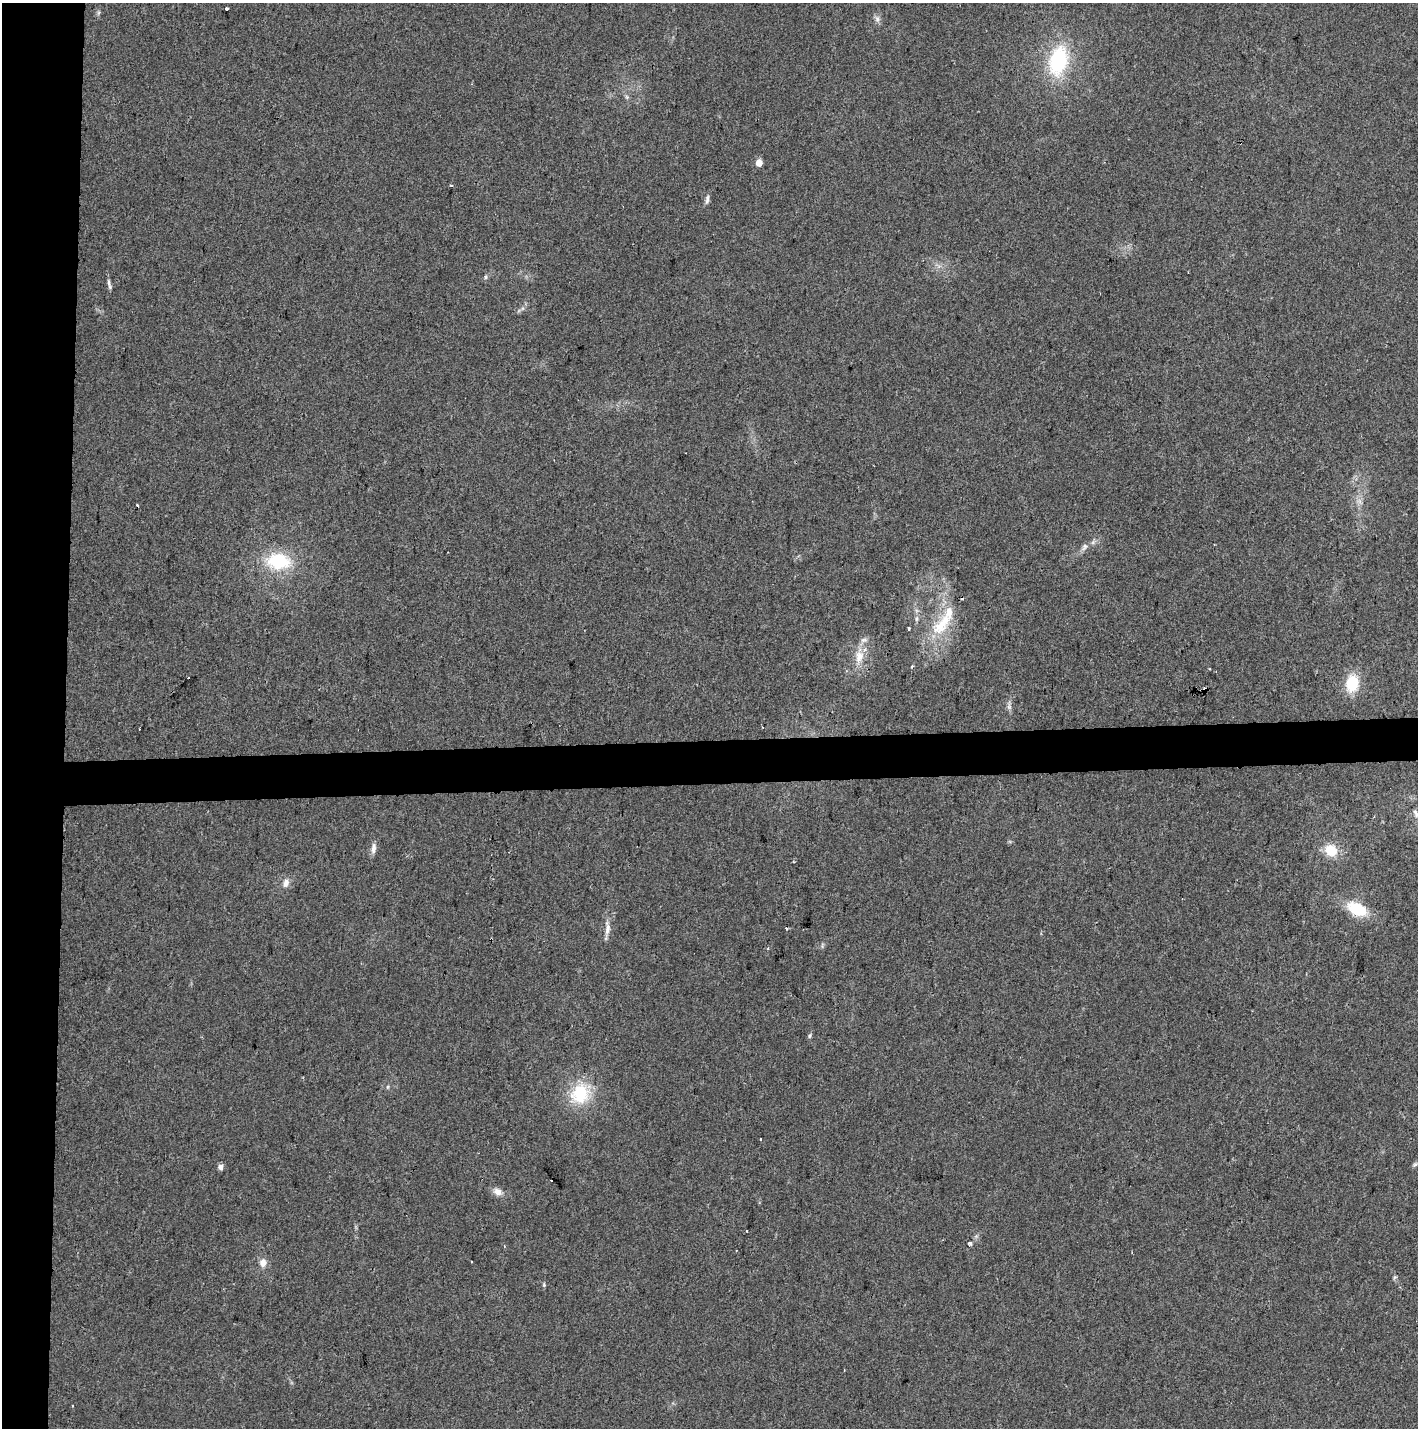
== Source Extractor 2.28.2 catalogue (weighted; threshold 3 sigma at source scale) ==
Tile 4 of 3 x 3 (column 1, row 2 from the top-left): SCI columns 7-1422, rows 1541-2966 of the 4255 x 4507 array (HDU 1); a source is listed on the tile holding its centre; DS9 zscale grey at full resolution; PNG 1420 x 1430 px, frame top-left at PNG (2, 3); no overlay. Shown black and unused: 7% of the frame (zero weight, under 2 of 3 exposures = <1% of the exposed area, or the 3 px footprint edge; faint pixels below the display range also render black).
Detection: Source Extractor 2.28.2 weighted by HDU 2 'WHT'; one run over the whole footprint, this tile lists its part. Background 0.0524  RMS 0.0071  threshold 0.0318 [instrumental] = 3 sigma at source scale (4.5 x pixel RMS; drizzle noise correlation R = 1.50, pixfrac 1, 0.0396/0.0396 arcsec/px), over >= 5 px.
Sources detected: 49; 7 cosmic-ray / hot-pixel residue — not listed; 3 inside a brighter listed object's ellipse — not listed separately; the other 39 listed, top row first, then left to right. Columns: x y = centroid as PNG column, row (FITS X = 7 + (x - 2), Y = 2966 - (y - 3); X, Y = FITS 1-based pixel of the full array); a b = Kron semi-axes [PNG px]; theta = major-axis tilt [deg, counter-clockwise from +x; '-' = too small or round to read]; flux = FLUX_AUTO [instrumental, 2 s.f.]
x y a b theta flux
227 9 4 3 - 5
98 13 7 4 71 1.2
877 19 9 6 -90 2.6
1058 61 32 19 77 58
627 97 6 5 - 1.3
759 163 5 4 - 10
707 200 14 5 79 2.3
485 277 6 4 90 1
109 282 13 4 -86 2.2
1359 501 7 4 17 2
137 505 3 2 - 0.87
1084 547 11 7 59 2.9
278 561 30 21 -2 38
916 619 9 4 89 1.9
942 624 43 17 48 30
908 628 4 3 - 1.9
859 657 20 12 78 11
912 666 3 3 - 1
1352 683 18 13 79 23
1009 706 10 6 -81 2.4
1416 813 12 5 -68 2.3
373 848 16 6 82 3.6
1331 850 15 13 -27 15
286 883 12 8 66 4.4
1357 909 25 14 -27 24
607 928 21 7 89 5.6
786 929 3 3 - 1.4
810 1036 8 4 81 1.2
388 1087 6 4 89 0.91
580 1094 22 19 65 36
761 1139 3 2 - 1.1
1415 1165 8 5 33 1.4
220 1167 5 5 - 3.9
498 1192 12 9 -23 5.2
970 1243 4 3 - 3.9
263 1263 10 9 - 5.3
1395 1277 5 5 - 1
544 1285 6 4 73 1.1
73 1405 3 2 - 1.5